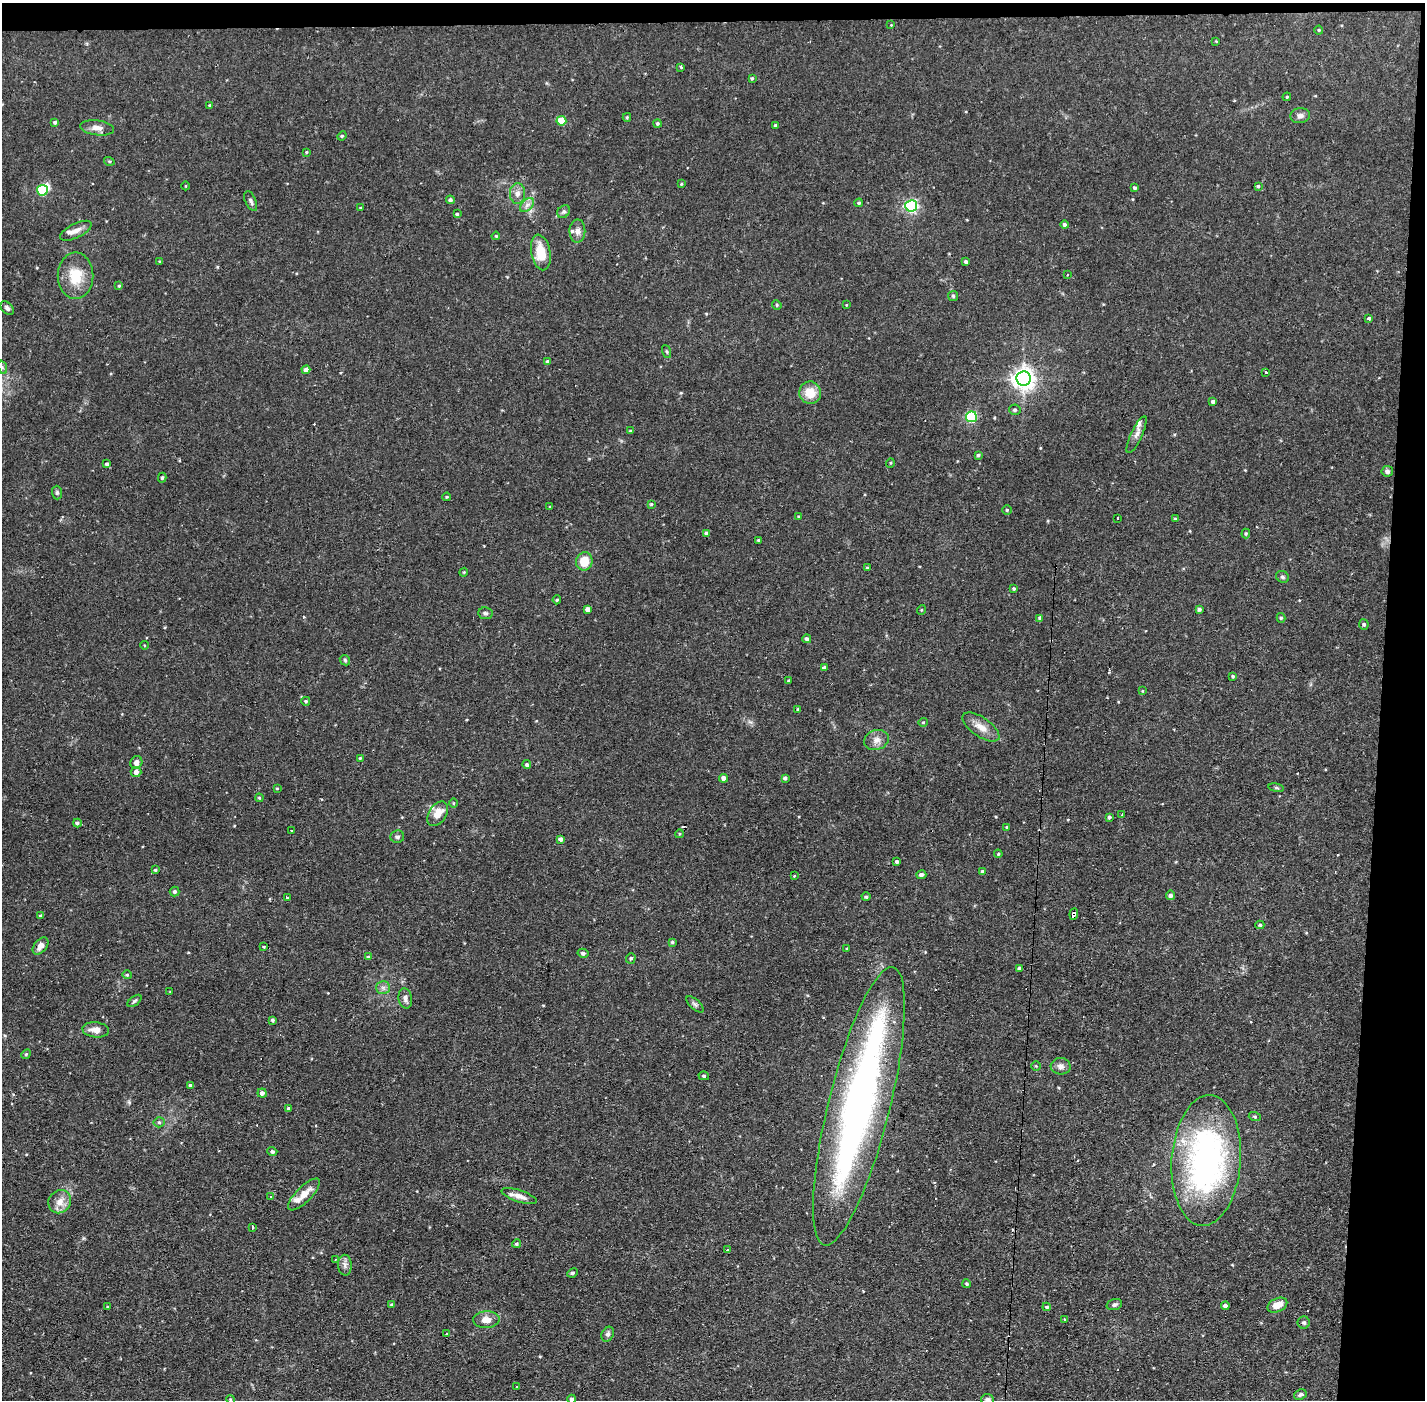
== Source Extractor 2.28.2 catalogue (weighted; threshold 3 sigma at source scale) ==
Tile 3 of 3 x 3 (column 3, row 1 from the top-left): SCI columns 2847-4269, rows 2849-4246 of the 4269 x 4300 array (HDU 1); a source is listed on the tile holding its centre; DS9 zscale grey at full resolution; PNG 1427 x 1402 px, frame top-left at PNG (2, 3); each listed source drawn as its Kron ellipse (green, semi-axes under 4 px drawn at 4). Shown black and unused: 4% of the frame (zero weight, under 2 of 3 exposures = <1% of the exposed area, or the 3 px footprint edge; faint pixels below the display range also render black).
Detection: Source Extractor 2.28.2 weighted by HDU 2 'WHT'; one run over the whole footprint, this tile lists its part. Background 0.0744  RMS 0.0065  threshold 0.0293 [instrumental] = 3 sigma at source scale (4.5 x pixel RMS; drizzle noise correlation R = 1.50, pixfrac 1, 0.05/0.05 arcsec/px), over >= 5 px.
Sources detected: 199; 2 inside a brighter object's white glare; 5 cosmic-ray / hot-pixel residue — neither listed nor drawn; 6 inside a brighter listed object's ellipse — not listed separately; the other 186 listed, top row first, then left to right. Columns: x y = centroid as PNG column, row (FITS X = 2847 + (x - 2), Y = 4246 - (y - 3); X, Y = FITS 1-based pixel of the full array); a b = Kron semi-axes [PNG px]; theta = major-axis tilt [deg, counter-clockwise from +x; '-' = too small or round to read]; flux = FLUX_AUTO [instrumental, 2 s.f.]
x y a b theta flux
891 25 3 3 - 0.5
1319 30 4 4 - 0.72
1216 41 3 3 - 0.44
681 67 4 3 - 0.71
752 78 3 3 - 0.82
1287 97 4 3 - 0.69
210 106 4 3 - 0.93
1300 116 10 7 7 2.8
627 117 4 3 - 0.76
561 121 5 5 - 21
55 122 4 3 - 1.4
657 123 4 4 - 1.1
776 125 4 4 - 1.6
97 128 17 7 -8 4.6
342 136 5 4 - 0.84
306 152 4 3 - 0.65
109 161 5 3 - 0.66
681 184 4 3 - 0.63
186 186 4 3 - 0.51
1258 186 3 3 - 0.77
1135 188 4 4 - 1.2
42 190 5 5 - 48
518 194 10 7 89 3.6
450 200 4 4 - 1.6
251 201 10 5 -66 1.9
859 203 4 4 - 1
527 205 8 5 45 2.2
911 206 6 6 - 120
360 208 4 3 - 0.56
564 212 7 5 49 1.5
457 214 3 3 - 0.88
1065 225 4 4 - 1.5
76 231 17 7 27 4.1
577 231 11 8 89 3.2
496 236 4 3 - 0.63
541 252 18 9 -79 16
160 261 3 3 - 0.64
966 262 4 4 - 1.3
1067 275 2 2 - 0.59
76 276 23 18 90 17
119 286 4 3 - 0.67
953 296 5 5 - 0.87
777 305 5 4 - 0.69
846 305 4 2 - 0.46
7 308 8 5 -48 1.9
1369 318 3 3 - 1.9
667 352 7 3 -71 0.76
548 362 4 4 - 2.2
2 367 7 4 -71 1
306 370 4 4 - 3
1265 372 3 3 - 1.2
1024 379 7 7 - 480
810 393 11 11 - 11
1213 401 4 4 - 1.4
1015 410 6 5 - 1.4
971 417 5 5 - 58
630 431 3 3 - 0.55
1137 435 20 5 65 3.5
978 455 4 4 - 1.2
890 463 5 3 - 0.55
107 464 4 4 - 1.7
1387 471 5 5 - 1.6
162 478 5 4 - 0.97
57 493 7 5 -89 1.2
447 497 4 3 - 0.72
651 504 4 4 - 0.75
550 507 3 3 - 0.59
1007 510 5 4 - 0.8
798 517 4 3 - 0.6
1117 518 3 2 - 0.66
1175 519 3 3 - 0.73
706 533 4 3 - 1
1246 533 5 4 - 0.75
758 540 3 3 - 0.63
584 561 9 8 - 11
867 568 3 3 - 0.8
464 572 4 3 - 0.56
1283 577 7 5 -31 1.3
1014 589 3 3 - 0.89
557 600 4 3 - 0.83
588 609 4 4 - 3.3
1199 609 4 3 - 1.5
921 610 5 3 - 0.53
485 613 7 6 - 1.5
1040 618 4 4 - 1.7
1281 618 5 4 - 1
1364 624 5 4 - 1.1
807 639 4 4 - 1.5
144 645 4 3 - 0.51
345 660 6 4 -47 0.92
824 668 4 3 - 1.8
1233 676 4 3 - 0.87
789 681 3 3 - 0.82
1142 691 3 3 - 0.54
306 701 4 4 - 0.93
798 709 4 3 - 0.63
923 722 5 4 - 0.75
981 727 21 9 -35 7.1
876 740 12 10 19 4.3
360 758 4 4 - 0.63
136 762 6 5 - 3.2
527 765 4 4 - 1.2
136 772 5 5 - 2.7
724 778 4 4 - 3.2
785 778 4 4 - 1.5
277 788 3 3 - 0.58
1276 788 8 4 -9 0.99
259 798 4 3 - 0.74
454 803 5 3 - 0.56
438 814 13 8 57 8.6
1122 815 3 3 - 0.89
1109 817 4 4 - 1.3
77 823 4 4 - 1.5
1007 827 4 3 - 0.61
291 831 3 2 - 0.94
679 834 4 3 - 0.63
397 837 7 6 - 1.6
561 839 4 4 - 2.1
998 854 4 4 - 0.77
897 862 3 3 - 1.5
155 870 4 4 - 0.87
982 871 3 3 - 0.75
921 875 5 4 - 2
794 876 4 3 - 0.48
175 891 5 5 - 1.5
1170 895 5 4 - 1.9
866 897 4 4 - 1.2
288 898 3 3 - 2
1074 914 6 3 82 2.5
40 916 3 3 - 0.83
1260 925 4 4 - 0.94
672 942 3 3 - 0.82
40 946 10 6 51 3.6
264 947 4 3 - 0.72
847 949 3 3 - 0.55
583 953 5 4 - 1.6
368 957 4 3 - 0.97
631 958 5 4 - 1.2
1019 968 3 3 - 1.4
127 975 5 4 - 0.84
383 988 7 6 - 2.1
170 992 3 3 - 0.45
405 998 10 6 -79 2.8
135 1001 8 4 37 1.3
695 1004 11 5 -43 1.5
273 1020 3 3 - 1.1
96 1030 13 7 -5 5.2
26 1054 5 4 - 0.77
1036 1066 5 4 - 0.66
1061 1066 10 8 -3 2.8
704 1076 5 4 - 1
190 1086 4 4 - 1.6
262 1093 4 4 - 2.3
859 1106 143 31 76 310
288 1108 4 4 - 0.98
1255 1117 6 4 -19 0.85
159 1122 5 5 - 1
272 1151 5 4 - 1.1
1206 1160 65 34 86 180
304 1194 21 7 45 8.2
271 1196 3 2 - 0.63
519 1196 18 6 -19 4.3
60 1202 12 11 - 6.2
252 1227 4 3 - 1.7
516 1244 4 4 - 1.1
727 1250 3 2 - 0.79
335 1260 4 3 - 0.94
345 1265 10 7 -88 2.7
572 1273 5 4 - 1.1
967 1284 4 4 - 0.98
392 1305 4 3 - 0.98
1114 1305 8 5 17 1.6
1277 1305 10 6 25 7.2
1225 1306 4 3 - 2
108 1307 3 3 - 0.82
1047 1307 4 3 - 1.1
1064 1319 3 2 - 0.64
486 1320 13 8 4 5.9
1304 1323 6 6 - 1.3
446 1334 3 2 - 1.1
608 1334 8 6 61 1.7
517 1387 3 3 - 1.3
1300 1395 6 5 - 1.4
230 1399 4 3 - 0.62
572 1399 4 4 - 1.6
988 1400 6 6 - 2.4
Overlapping masked pixels (flux is a lower limit): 1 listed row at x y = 1074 914
Isophote crosses this tile's border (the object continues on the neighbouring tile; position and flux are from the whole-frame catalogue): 2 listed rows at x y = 572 1399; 988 1400